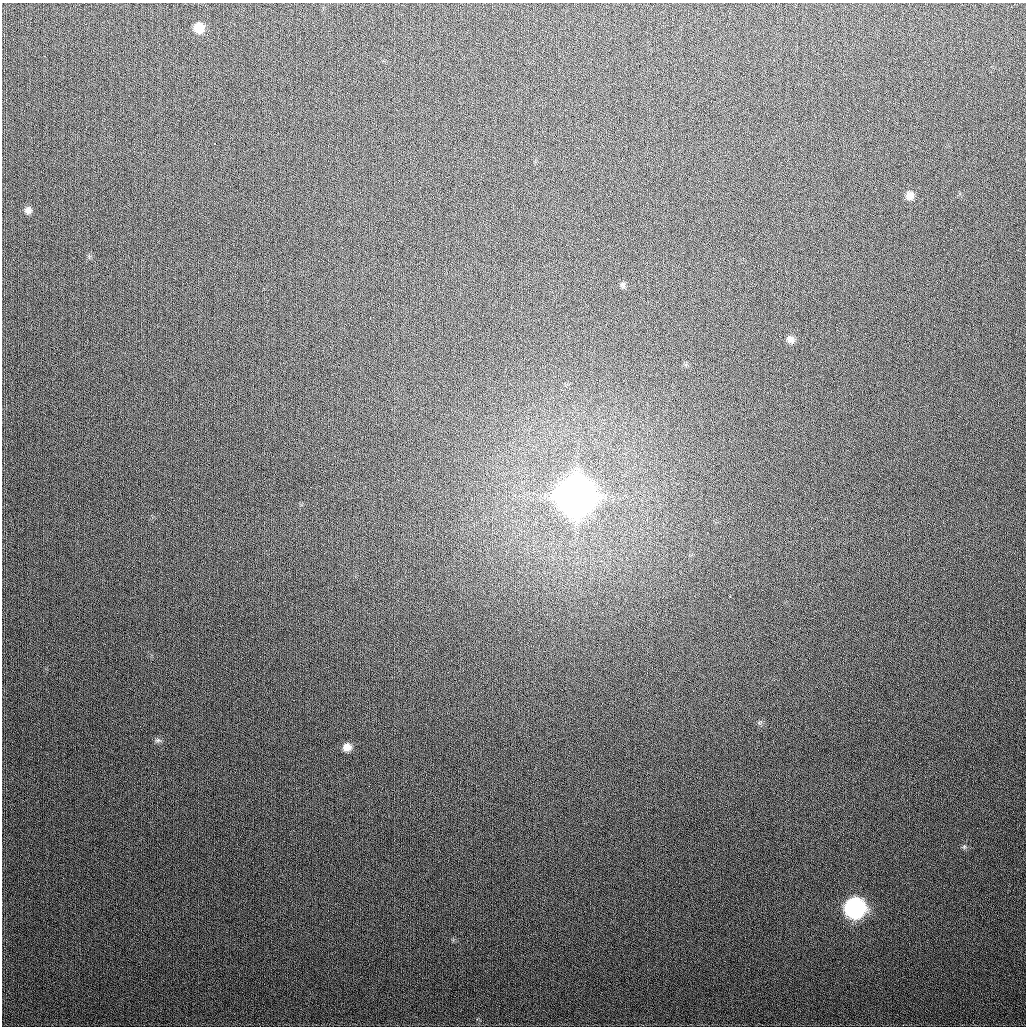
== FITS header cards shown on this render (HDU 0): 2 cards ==
NAXIS1  =                 1024
NAXIS2  =                 1024

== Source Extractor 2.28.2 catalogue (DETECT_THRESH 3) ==
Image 1024 x 1024 px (HDU 0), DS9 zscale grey, 1 PNG px = 1 image px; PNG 1028 x 1028 px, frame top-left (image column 1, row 1024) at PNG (2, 3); no overlay
Background 294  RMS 12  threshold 34.8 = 3 sigma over >= 5 px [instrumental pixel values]
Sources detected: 12; all 12 listed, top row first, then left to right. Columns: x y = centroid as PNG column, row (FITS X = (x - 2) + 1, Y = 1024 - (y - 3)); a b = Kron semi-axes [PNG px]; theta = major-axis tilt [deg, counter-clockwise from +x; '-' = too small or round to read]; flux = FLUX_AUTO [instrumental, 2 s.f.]
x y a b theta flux
199 28 10 9 - 1.3e+04
214 143 3 2 - 2.4e+03
910 195 9 9 - 5.5e+03
28 210 8 7 - 3.3e+03
622 285 9 6 -70 1.9e+03
790 339 9 8 - 3.9e+03
575 496 13 13 - 3.8e+06
730 596 3 2 - 2.6e+03
158 740 8 6 1 1.8e+03
347 747 9 9 - 6.5e+03
964 847 6 5 - 1.3e+03
855 908 11 10 - 2.6e+05